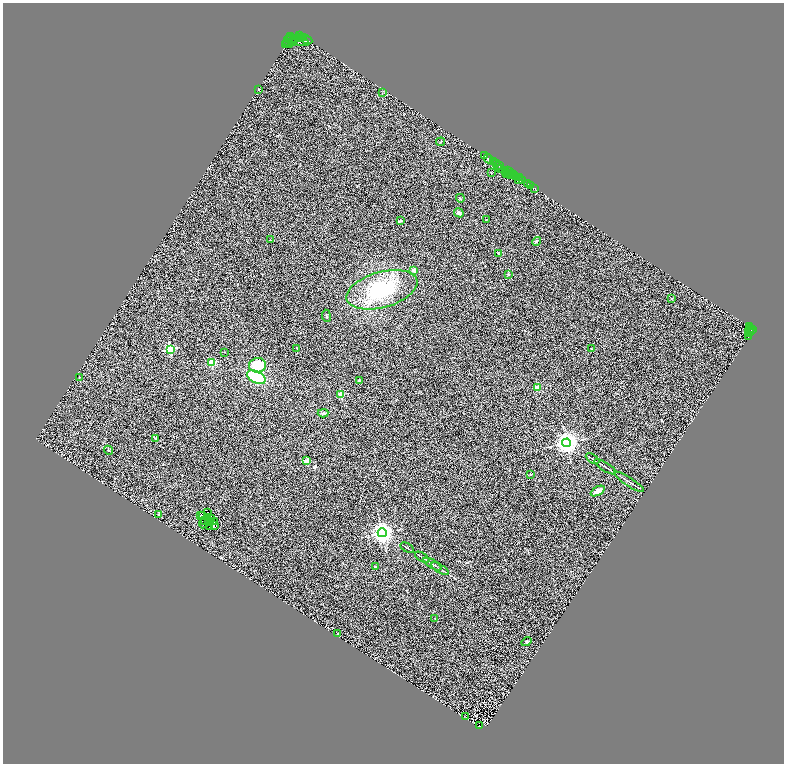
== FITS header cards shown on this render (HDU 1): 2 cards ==
NAXIS1  =                 1563
NAXIS2  =                 1523

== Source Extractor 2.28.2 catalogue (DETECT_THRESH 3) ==
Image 1563 x 1523 px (HDU 1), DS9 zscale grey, zoomed out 1/2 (1 PNG px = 2 x 2 image px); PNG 786 x 766 px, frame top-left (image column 2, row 1522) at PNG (3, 3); each listed source drawn as its Kron ellipse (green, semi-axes under 4 px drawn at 4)
Background 0.868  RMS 0.51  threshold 1.52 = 3 sigma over >= 5 px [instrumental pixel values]
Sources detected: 121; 22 cannot appear on this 1/2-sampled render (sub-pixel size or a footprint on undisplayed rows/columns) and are neither listed nor drawn; the other 99 listed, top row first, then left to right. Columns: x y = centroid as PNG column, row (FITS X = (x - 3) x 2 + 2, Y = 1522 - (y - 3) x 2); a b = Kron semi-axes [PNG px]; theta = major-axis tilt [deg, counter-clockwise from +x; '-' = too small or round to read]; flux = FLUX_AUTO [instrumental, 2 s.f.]
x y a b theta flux
299 35 3 2 - 2000
291 37 4 2 - 410
293 38 3 2 - 810
298 38 2 2 - 1800
302 38 2 1 - 730
304 38 3 2 - 1800
289 40 2 1 - 1300
297 40 13 4 -15 1100
307 40 6 3 -27 4900
294 42 3 3 - 100
288 43 2 1 - 430
290 43 2 1 - 690
286 45 2 1 - 1100
258 89 2 2 - 100
382 93 2 2 - 68
440 142 4 2 - 65
484 156 2 1 - 77
488 159 5 2 - 3100
493 162 2 2 - 2100
496 163 2 1 - 1700
497 166 2 1 - 64
499 166 2 1 - 220
500 168 2 2 - 230
507 170 2 1 - 1
509 172 2 1 - 580
491 173 3 2 - 39
505 173 2 1 - 42
507 174 2 1 - 65
514 174 3 1 - 600
511 175 4 2 - 530
516 176 2 2 - 1300
519 178 2 1 - 1400
518 180 2 1 - 100
523 181 3 2 - 850
527 183 3 2 - 1700
531 186 2 1 - 290
535 188 3 2 - 320
460 198 4 2 - 59
459 213 5 4 - 250
486 219 2 2 - 46
401 221 3 2 - 130
270 240 2 2 - 98
536 241 4 3 - 120
498 254 4 3 - 69
414 270 2 2 - 650
508 274 3 3 - 92
382 290 36 18 16 6700
671 298 3 2 - 37
326 316 6 3 -82 110
749 327 4 2 - 840
751 328 2 1 - 470
753 330 2 1 - 410
749 331 4 1 - 250
749 333 4 3 - 440
749 337 2 2 - 55
297 348 2 2 - 27
591 348 2 1 - 35
170 349 3 3 - 9400
224 352 2 1 - 28
211 363 3 3 - 4200
258 365 8 7 - 2600
79 377 2 2 - 170
256 377 10 6 -28 5100
359 380 3 2 - 91
538 387 2 2 - 1200
341 395 2 2 - 2200
323 413 5 3 - 150
156 439 4 3 - 98
566 443 4 4 - 76000
108 450 5 3 - 95
592 459 7 2 -32 130
307 461 2 2 - 1500
605 467 12 2 -32 190
530 474 2 2 - 260
629 482 17 2 -33 270
598 491 7 4 30 720
208 512 2 1 - 45
159 514 3 3 - 46
200 516 2 1 - 41
202 516 2 1 - 46
208 517 2 1 - 20
212 519 2 1 - 24
204 520 3 2 - 28
208 521 3 1 - 35
214 522 3 2 - 9.5
203 524 5 2 - 27
209 526 3 2 - 29
214 526 2 1 - 17
382 533 4 4 - 74000
407 548 7 2 -32 100
422 557 8 2 -33 170
432 564 10 2 -31 200
375 567 2 2 - 270
440 569 10 2 -31 150
435 618 3 2 - 46
337 634 2 2 - 440
526 642 5 3 - 86
465 717 2 1 - 28
480 726 2 1 - 180
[22 sub-pixel or undisplayed-footprint detections neither listed nor drawn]